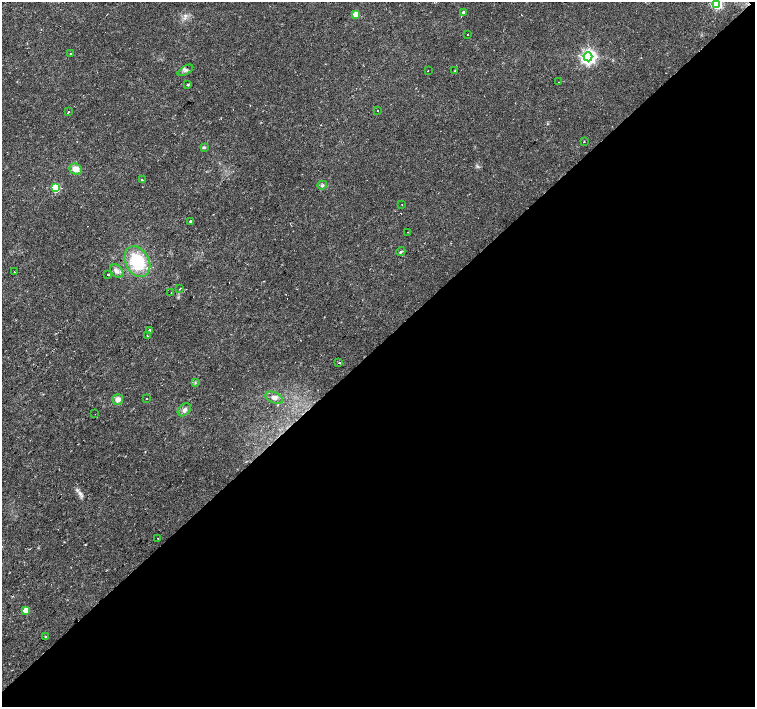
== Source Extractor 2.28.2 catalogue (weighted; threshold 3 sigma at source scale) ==
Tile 12 of 4 x 4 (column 4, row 3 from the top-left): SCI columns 4515-6019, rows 1560-2968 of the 6020 x 6003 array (HDU 1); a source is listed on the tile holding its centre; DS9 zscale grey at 2 x 2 block average (1 PNG px = mean of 2 x 2 image px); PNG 757 x 709 px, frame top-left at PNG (2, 2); each listed source drawn as its Kron ellipse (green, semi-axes under 4 px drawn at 4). Shown black and unused: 51% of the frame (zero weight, under 2 of 3 exposures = <1% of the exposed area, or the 3 px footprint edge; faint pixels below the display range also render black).
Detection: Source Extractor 2.28.2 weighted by HDU 2 'WHT'; one run over the whole footprint, this tile lists its part. Background 0.0355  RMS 0.0036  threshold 0.0163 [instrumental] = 3 sigma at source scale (4.5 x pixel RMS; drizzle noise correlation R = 1.50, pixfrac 1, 0.0396/0.0396 arcsec/px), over >= 5 px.
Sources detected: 47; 6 cosmic-ray / hot-pixel residue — neither listed nor drawn; the other 41 listed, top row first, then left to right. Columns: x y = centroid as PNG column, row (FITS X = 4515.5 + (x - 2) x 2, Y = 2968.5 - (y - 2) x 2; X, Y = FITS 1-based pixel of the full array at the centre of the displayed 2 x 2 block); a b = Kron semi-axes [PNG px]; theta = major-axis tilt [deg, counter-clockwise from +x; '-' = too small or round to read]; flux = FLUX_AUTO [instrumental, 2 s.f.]
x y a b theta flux
717 4 4 3 - 95
464 13 3 3 - 4.2
356 14 3 3 - 19
468 35 2 2 - 0.48
71 54 3 2 - 0.66
588 57 4 4 - 290
185 70 9 3 32 1.8
455 70 2 2 - 0.43
428 71 2 2 - 2.6
559 82 2 2 - 0.49
188 84 3 2 - 1.1
378 110 2 2 - 0.73
68 111 2 2 - 2.4
584 141 2 2 - 1.1
204 147 4 3 - 1.1
76 169 6 5 - 6.7
142 180 2 2 - 2.3
322 185 5 3 - 1.4
55 188 3 3 - 57
402 204 2 2 - 0.38
190 221 2 2 - 1.7
408 232 2 2 - 0.29
401 252 5 2 - 0.9
137 262 16 11 -61 39
117 271 8 5 -48 3.6
14 272 2 2 - 1.2
108 275 2 2 - 7
180 289 3 2 - 0.8
171 292 2 2 - 0.44
149 330 2 2 - 4
147 336 2 2 - 0.71
339 363 2 2 - 20
195 383 3 2 - 0.69
274 398 9 5 -22 3.6
118 399 5 5 - 4.6
147 399 2 2 - 0.8
184 410 8 5 43 2.9
95 414 2 2 - 1.9
158 538 2 2 - 1.1
26 610 3 3 - 15
45 637 2 2 - 4
Isophote crosses this tile's border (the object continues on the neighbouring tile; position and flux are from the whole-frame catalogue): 1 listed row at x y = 717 4
Diffuse or blended objects may show on this block-average render without a row.